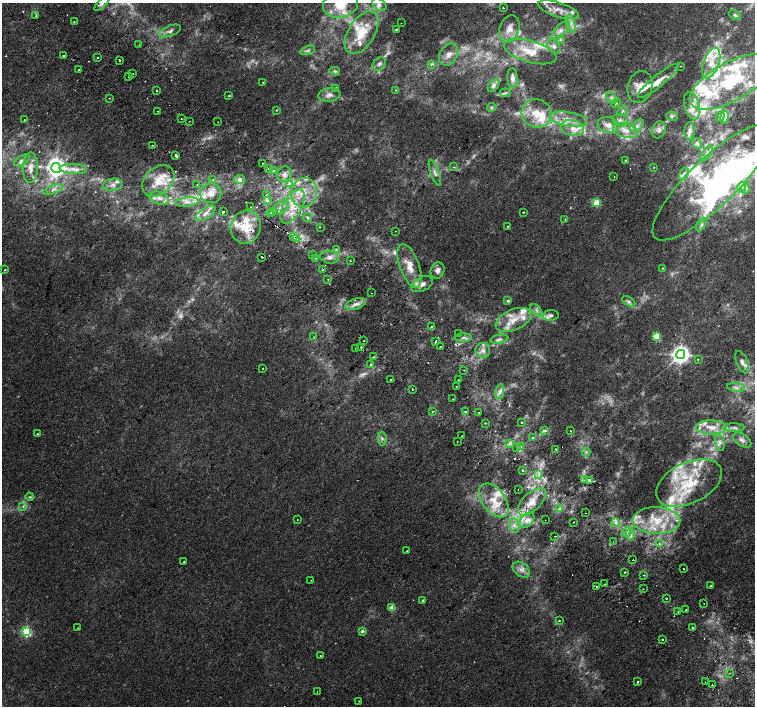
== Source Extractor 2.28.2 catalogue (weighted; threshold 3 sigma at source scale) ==
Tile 6 of 4 x 4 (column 2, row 2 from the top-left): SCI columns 1550-3054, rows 3013-4419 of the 6117 x 6089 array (HDU 1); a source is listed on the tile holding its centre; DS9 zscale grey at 2 x 2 block average (1 PNG px = mean of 2 x 2 image px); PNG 757 x 708 px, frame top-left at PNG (2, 3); each listed source drawn as its Kron ellipse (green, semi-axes under 4 px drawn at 4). Shown black and unused: <1% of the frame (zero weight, under 2 of 3 exposures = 3% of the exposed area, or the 3 px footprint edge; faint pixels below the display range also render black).
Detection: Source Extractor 2.28.2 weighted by HDU 2 'WHT'; one run over the whole footprint, this tile lists its part. Background 0.00197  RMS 0.0023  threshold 0.0104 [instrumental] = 3 sigma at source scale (4.5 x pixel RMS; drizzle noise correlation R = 1.50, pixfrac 1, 0.0396/0.0396 arcsec/px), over >= 5 px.
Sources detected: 352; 24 too faint to see at this stretch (2 x 2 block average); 2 inside a brighter object's white glare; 18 cosmic-ray / hot-pixel residue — neither listed nor drawn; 66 inside a brighter listed object's ellipse — not listed separately; the other 242 listed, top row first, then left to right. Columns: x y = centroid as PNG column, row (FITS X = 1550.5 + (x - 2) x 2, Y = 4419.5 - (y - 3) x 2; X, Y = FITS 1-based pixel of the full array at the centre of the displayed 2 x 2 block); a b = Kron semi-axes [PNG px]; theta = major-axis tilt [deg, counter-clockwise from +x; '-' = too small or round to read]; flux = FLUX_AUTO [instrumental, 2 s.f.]
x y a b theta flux
102 3 10 4 46 1.9
340 4 18 13 12 12
379 5 8 5 -38 2.3
503 8 2 2 - 0.88
559 10 21 7 -17 6.9
36 15 2 2 - 0.28
735 15 6 4 -31 1.1
74 21 2 2 - 0.52
401 23 2 2 - 0.19
571 23 9 3 -76 2.5
396 29 2 2 - 0.78
509 29 14 9 71 5.4
170 31 11 5 21 2.1
560 31 11 5 45 3.4
361 33 24 13 58 15
561 40 4 2 - 0.64
139 45 2 2 - 0.28
554 46 7 5 -53 2.2
308 50 7 3 21 1.1
530 52 27 11 -15 13
449 54 12 8 58 4.6
63 56 2 2 - 0.55
97 58 2 2 - 1.8
119 60 2 2 - 1.1
711 63 16 7 70 9
379 64 8 5 44 1.7
431 64 4 3 - 0.91
681 66 2 2 - 0.52
79 69 2 2 - 0.47
335 71 5 4 - 0.93
133 74 2 2 - 2.2
129 77 2 2 - 1.1
513 78 10 5 -85 2.2
658 81 26 6 39 7.9
263 82 2 2 - 0.47
730 82 45 19 29 48
494 85 7 4 48 1.5
640 87 16 12 74 7.6
336 88 3 2 - 1
395 90 2 2 - 0.22
157 91 2 2 - 1.6
505 93 5 3 - 0.89
329 95 11 6 7 3
229 96 2 2 - 0.64
612 97 7 4 -47 1.5
110 98 2 2 - 0.25
616 103 5 3 - 0.68
692 106 14 7 -74 4.6
492 107 4 4 - 0.92
277 110 3 2 - 0.44
158 111 2 2 - 0.4
622 111 6 3 48 1.1
537 113 15 14 - 12
672 116 6 5 - 1.3
720 116 5 3 - 1.1
724 117 6 4 79 2.2
181 119 2 2 - 0.34
569 119 19 7 -10 7.7
24 120 2 2 - 0.39
620 120 8 6 -10 2.6
189 121 2 2 - 0.18
218 122 2 2 - 0.27
608 125 11 7 -13 5.3
637 126 8 4 40 2.2
573 128 12 8 -14 5.9
625 130 13 7 -16 6.1
659 130 9 7 69 2.9
689 131 9 5 86 1.9
697 143 6 4 -61 0.98
152 145 2 2 - 0.34
707 153 9 3 55 1.1
176 155 2 2 - 12
22 160 9 4 30 1.8
625 160 2 2 - 0.49
263 163 2 2 - 0.31
453 167 3 2 - 0.45
654 167 2 2 - 0.23
30 168 15 7 88 4.5
56 168 5 5 - 390
268 168 2 2 - 3.1
73 169 14 5 -4 4.1
273 170 2 2 - 2.4
435 173 14 4 -71 2.7
284 174 8 7 - 2.8
684 174 6 4 55 1.8
614 176 2 2 - 0.49
240 179 5 4 - 1.5
213 180 3 3 - 0.77
158 181 18 13 44 11
712 182 80 24 44 100
289 183 3 3 - 1.6
113 185 10 6 7 2.8
197 185 2 2 - 0.31
742 187 5 4 - 1.3
745 189 5 3 - 1
53 190 10 4 20 2.4
211 193 10 10 - 6
304 193 15 13 82 12
267 194 3 2 - 0.47
159 198 10 6 -19 3.2
267 201 2 2 - 2.3
187 202 12 4 5 3.6
597 203 3 3 - 19
293 206 19 9 62 13
251 207 2 2 - 0.34
281 207 9 5 37 3.1
272 211 2 2 - 1.3
223 212 3 2 - 2.7
523 212 2 2 - 1.4
205 213 11 5 33 3.8
270 213 2 2 - 2.4
307 217 4 3 - 0.78
565 219 2 2 - 0.4
701 224 7 4 59 1.6
508 226 2 2 - 0.52
246 227 16 15 - 14
320 227 2 2 - 0.42
395 231 2 2 - 0.18
294 236 2 2 - 5.4
297 238 2 2 - 4.4
336 249 3 3 - 0.64
312 255 2 2 - 0.96
262 257 2 2 - 1.3
329 257 9 6 -12 3.1
315 258 2 2 - 0.55
350 260 2 2 - 1.5
409 266 23 9 -69 9.7
662 268 2 2 - 0.27
323 269 2 2 - 0.33
5 270 3 2 - 0.39
438 270 8 6 65 2.3
328 279 2 2 - 0.31
422 284 12 7 26 3.4
371 293 2 2 - 0.32
508 301 3 3 - 0.78
629 301 7 4 -31 1.4
356 304 11 5 18 3.1
536 310 7 3 -49 1.5
551 315 8 5 6 1.9
513 320 19 10 23 11
431 327 3 2 - 0.56
459 334 2 2 - 0.21
314 337 2 2 - 0.22
656 337 3 3 - 25
463 338 9 4 1 1.7
499 339 9 3 11 1.6
364 341 2 2 - 1.9
436 341 3 2 - 4
440 346 2 2 - 0.35
361 347 2 2 - 1.2
356 348 2 2 - 0.46
483 350 7 7 - 3
681 354 5 4 - 360
373 357 2 2 - 0.95
698 359 2 2 - 0.62
742 362 12 5 -67 2.7
371 364 2 2 - 1.4
263 368 2 2 - 0.3
464 370 2 2 - 0.27
390 380 2 2 - 1.5
458 380 3 2 - 0.27
456 386 2 2 - 0.21
736 387 9 4 -8 2
412 389 2 2 - 0.85
500 391 7 4 78 2.7
453 399 2 2 - 0.2
432 412 2 2 - 2.5
465 412 3 2 - 0.49
479 412 2 2 - 0.48
521 422 2 2 - 0.47
485 423 2 2 - 0.41
711 427 15 7 -1 7.5
734 428 10 3 -1 1.8
545 431 3 2 - 1.8
570 431 2 2 - 0.44
37 434 2 2 - 0.85
462 436 2 2 - 0.93
533 438 2 2 - 2.4
382 439 7 3 -82 1.4
742 440 10 6 -34 2.5
457 441 2 2 - 0.29
720 442 8 4 -76 2.1
510 443 4 2 - 0.73
517 447 4 3 - 0.86
521 447 4 2 - 0.68
556 449 2 2 - 0.96
586 452 4 3 - 0.82
522 470 2 2 - 0.54
539 474 3 2 - 0.63
584 480 2 2 - 1.1
590 480 4 2 - 5.2
689 483 35 20 26 33
518 489 2 2 - 0.39
30 497 4 3 - 0.67
494 500 19 11 -53 12
532 502 17 9 44 7.8
23 506 3 3 - 0.61
559 508 3 3 - 0.73
586 513 2 2 - 0.28
297 520 2 2 - 0.25
527 520 9 6 47 3.4
545 520 2 2 - 0.52
656 520 24 13 -1 20
573 522 2 2 - 0.28
616 523 4 3 - 1.2
514 525 7 5 -70 2.4
627 532 6 3 39 1.3
630 535 5 4 - 1.7
555 536 2 2 - 1.4
613 541 2 2 - 0.32
659 544 3 3 - 1.3
407 551 2 2 - 0.91
633 559 2 2 - 1.5
184 562 2 2 - 1.1
683 569 2 2 - 0.32
521 570 9 6 -38 3
625 572 2 2 - 1.2
644 575 2 2 - 0.62
311 580 2 2 - 0.35
604 584 3 2 - 0.3
596 586 2 2 - 1.2
711 586 2 2 - 1.1
643 589 2 2 - 0.37
666 598 2 2 - 1.3
422 600 2 2 - 2.9
704 604 2 2 - 0.19
392 608 3 3 - 13
686 610 2 2 - 0.74
678 612 2 2 - 0.32
559 621 2 2 - 0.48
78 628 2 2 - 0.37
692 628 2 2 - 0.61
26 631 3 3 - 76
362 631 3 2 - 2.6
663 639 2 2 - 1.2
320 656 2 2 - 0.93
730 673 2 2 - 0.32
638 682 2 2 - 1.4
705 682 2 2 - 0.27
712 685 2 2 - 0.39
317 691 2 2 - 0.16
359 701 2 2 - 0.22
Overlapping masked pixels (flux is a lower limit): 3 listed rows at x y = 246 227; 294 236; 297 238
Isophote crosses this tile's border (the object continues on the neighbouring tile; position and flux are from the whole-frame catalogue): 3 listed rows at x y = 102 3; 340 4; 712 182
Diffuse or blended objects may show on this block-average render without a row.